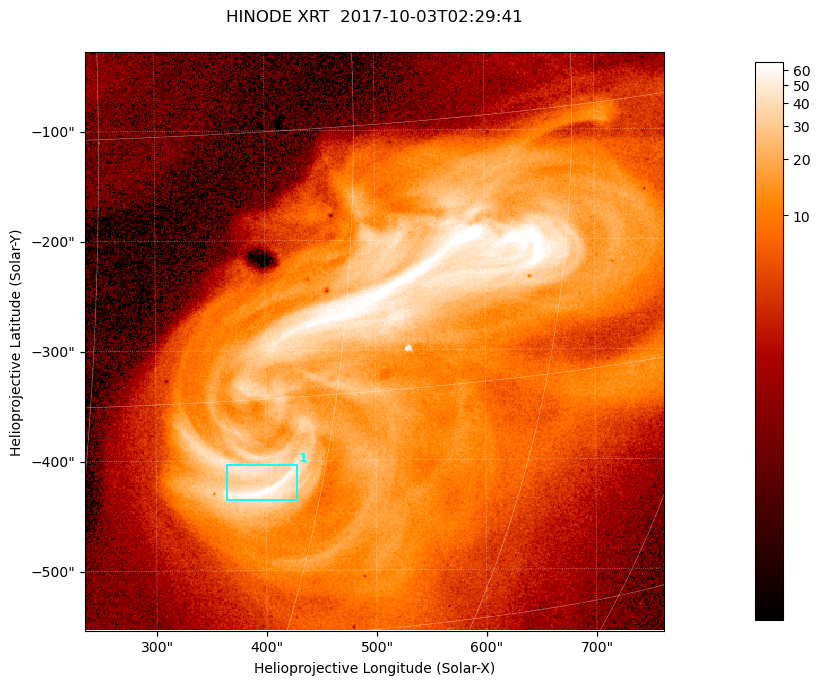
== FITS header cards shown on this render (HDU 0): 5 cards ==
TELESCOP= 'HINODE  '           /
INSTRUME= 'XRT     '           /
DATE_OBS= '2017-10-03T02:29:41.901' /
CTYPE1  = 'Solar-X '           /
CTYPE2  = 'Solar-Y '           /

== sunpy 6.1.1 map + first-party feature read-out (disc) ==
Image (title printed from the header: HINODE XRT  2017-10-03T02:29:41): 512 x 512 px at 1.03 arcsec/px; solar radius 958 arcsec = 932 px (partial field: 9.6% of the solar disc is inside the frame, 100% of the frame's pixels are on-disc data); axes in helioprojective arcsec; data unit not stated in the header (colour bar unlabelled)
Orientation: roll -0.357 deg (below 1 deg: not rotated)
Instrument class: DISC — disc imager (sunpy class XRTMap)
Bright regions (active regions / flare kernels): reference = the on-disc median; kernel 5 px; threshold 5 sigma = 41.5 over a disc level ~6.32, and >= 1.15x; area >= 262 px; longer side >= 6 px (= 6.2 arcsec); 1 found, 1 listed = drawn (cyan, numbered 1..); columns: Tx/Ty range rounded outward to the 5 arcsec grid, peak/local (2 s.f.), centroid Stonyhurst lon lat
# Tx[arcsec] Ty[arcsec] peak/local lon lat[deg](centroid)
1 360..430 -440..-400 10 +26 -20